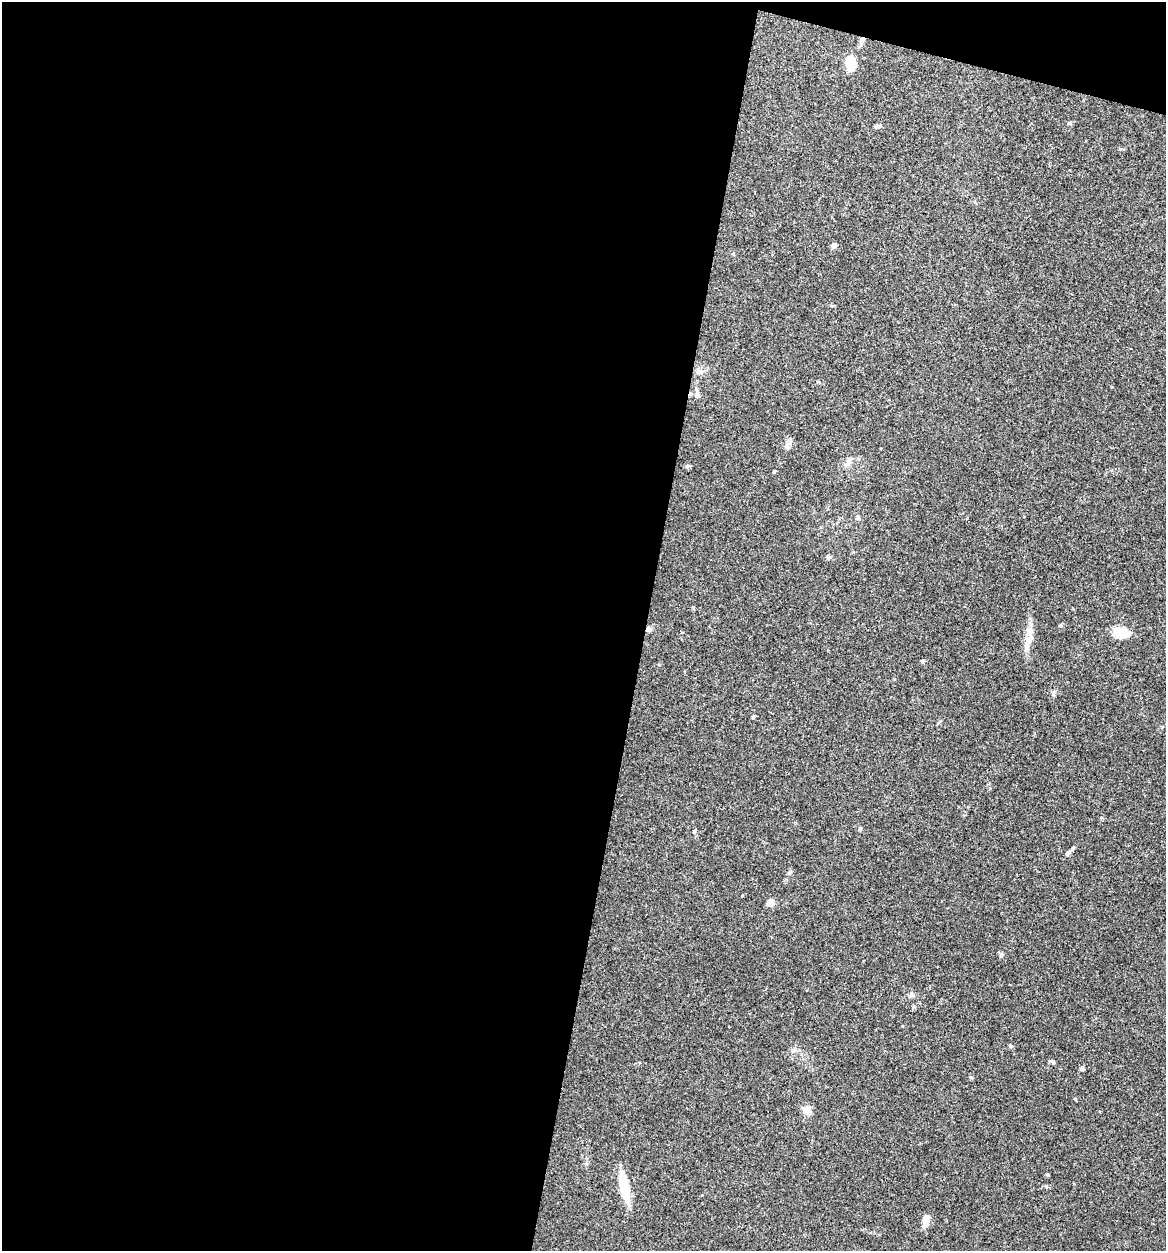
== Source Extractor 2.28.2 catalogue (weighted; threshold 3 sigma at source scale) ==
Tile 1 of 4 x 4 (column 1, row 1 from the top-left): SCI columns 125-1288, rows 3751-4999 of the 5024 x 5001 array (HDU 1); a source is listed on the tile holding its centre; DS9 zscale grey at full resolution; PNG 1168 x 1253 px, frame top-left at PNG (2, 2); no overlay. Shown black and unused: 57% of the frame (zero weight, under 3 of 4 exposures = <1% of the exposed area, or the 3 px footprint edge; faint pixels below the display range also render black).
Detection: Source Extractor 2.28.2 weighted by HDU 2 'WHT'; one run over the whole footprint, this tile lists its part. Background 0.0777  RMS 0.0062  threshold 0.0278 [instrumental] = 3 sigma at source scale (4.5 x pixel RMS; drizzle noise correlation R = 1.50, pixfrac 1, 0.05/0.05 arcsec/px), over >= 5 px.
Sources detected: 33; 1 inside a brighter object's white glare — not listed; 2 inside a brighter listed object's ellipse — not listed separately; the other 30 listed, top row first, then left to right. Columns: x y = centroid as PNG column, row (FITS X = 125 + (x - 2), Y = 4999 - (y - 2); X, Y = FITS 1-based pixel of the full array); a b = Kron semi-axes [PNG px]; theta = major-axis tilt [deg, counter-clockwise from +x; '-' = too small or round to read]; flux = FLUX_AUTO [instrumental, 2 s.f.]
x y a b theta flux
861 42 12 4 84 2
850 62 13 7 -79 17
1069 123 6 4 2 0.82
877 126 10 4 1 1.3
834 245 5 4 - 3.9
699 372 10 6 9 2.2
697 396 8 5 -82 1.4
787 446 11 7 -89 2.7
848 462 12 6 59 2.8
774 471 3 3 - 0.9
858 518 7 6 - 1.4
828 557 6 4 -89 0.84
649 629 6 6 - 1.6
1121 632 17 9 -14 13
1028 640 12 7 -52 3.7
753 717 4 4 - 0.74
860 829 6 3 -73 0.71
694 831 5 4 - 0.68
1067 853 8 5 51 1.4
790 872 6 5 - 1.1
770 903 6 5 - 6.7
1001 955 7 5 -89 1.2
1010 1046 6 3 -70 0.73
793 1051 7 5 44 1.5
1052 1062 7 4 -11 1
1082 1068 7 5 76 1.1
971 1077 5 3 - 0.62
806 1111 12 9 -45 4
625 1190 23 13 -73 12
926 1222 15 7 85 4.7
Overlapping masked pixels (flux is a lower limit): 1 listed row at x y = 649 629
Unlisted compact peaks at least as high as the median listed source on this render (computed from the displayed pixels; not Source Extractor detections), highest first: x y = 1075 1099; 1046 1186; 1047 1174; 1060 625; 922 661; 1120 149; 742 896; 911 994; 686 466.